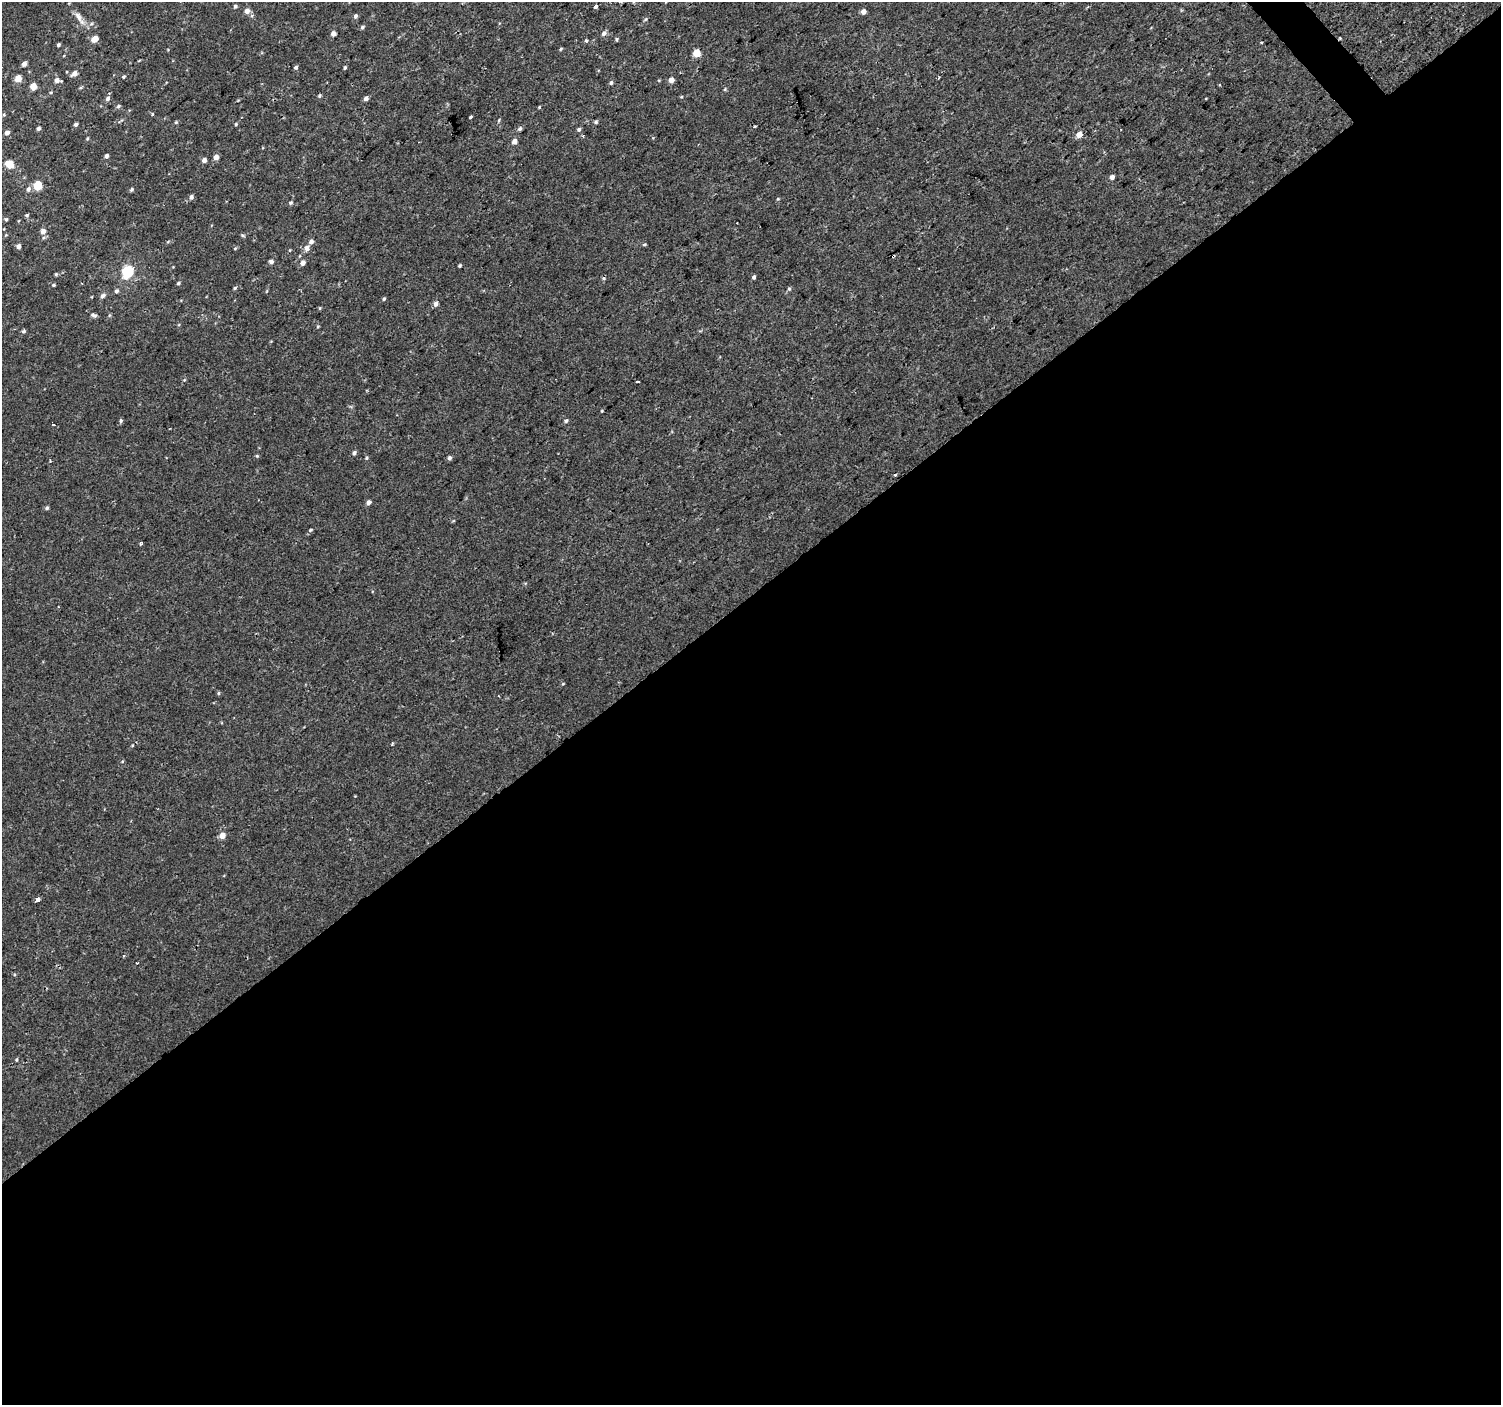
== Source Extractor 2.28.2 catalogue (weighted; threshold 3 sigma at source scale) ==
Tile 15 of 4 x 4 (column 3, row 4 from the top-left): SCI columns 3001-4499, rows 141-1543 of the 6003 x 5958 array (HDU 1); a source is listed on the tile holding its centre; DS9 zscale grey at full resolution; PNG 1503 x 1407 px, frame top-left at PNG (2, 2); no overlay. Shown black and unused: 58% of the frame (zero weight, under 2 of 3 exposures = <1% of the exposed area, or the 3 px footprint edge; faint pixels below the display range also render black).
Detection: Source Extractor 2.28.2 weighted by HDU 2 'WHT'; one run over the whole footprint, this tile lists its part. Background 2.98e-04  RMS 0.002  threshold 0.00922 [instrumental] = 3 sigma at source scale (4.5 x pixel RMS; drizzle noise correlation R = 1.50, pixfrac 1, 0.0396/0.0396 arcsec/px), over >= 5 px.
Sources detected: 108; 3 cosmic-ray / hot-pixel residue — not listed; the other 105 listed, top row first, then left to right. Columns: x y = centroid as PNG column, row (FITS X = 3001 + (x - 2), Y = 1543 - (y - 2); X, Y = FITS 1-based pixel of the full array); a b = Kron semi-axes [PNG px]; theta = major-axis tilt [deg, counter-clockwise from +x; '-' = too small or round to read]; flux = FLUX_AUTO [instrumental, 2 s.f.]
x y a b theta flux
235 6 4 4 - 0.4
595 6 4 3 - 1.7
247 11 5 5 - 1.2
863 12 5 4 - 1.1
78 16 15 7 -57 1.3
355 16 6 5 - 0.45
362 27 5 4 - 0.37
604 33 6 6 - 0.66
333 34 5 4 - 0.88
95 39 6 5 - 2.2
617 39 4 4 - 0.25
586 40 5 4 - 0.26
1261 42 3 2 - 0.22
58 45 4 3 - 0.31
561 49 4 3 - 0.23
697 53 5 5 - 4.5
24 64 5 4 - 0.77
296 67 5 4 - 0.36
345 67 4 3 - 0.32
74 73 5 4 - 1.2
124 77 5 4 - 0.25
18 78 5 4 - 3
57 80 6 5 - 0.87
671 80 5 4 - 1.4
611 83 4 4 - 0.4
1220 85 3 2 - 0.27
33 86 5 4 - 3.6
725 89 5 4 - 0.21
51 93 4 3 - 0.19
319 96 4 4 - 0.28
681 97 5 3 - 0.18
108 98 6 4 48 0.54
366 98 5 4 - 0.71
118 106 5 4 - 0.33
539 107 5 3 - 0.16
152 114 4 3 - 0.23
4 115 5 3 - 0.21
471 117 3 2 - 0.25
499 120 5 3 - 0.2
176 122 5 4 - 0.24
596 122 5 4 - 0.32
76 124 4 4 - 0.52
236 124 4 4 - 0.22
38 128 4 4 - 0.47
520 129 5 4 - 0.46
579 129 5 4 - 0.41
7 132 5 4 - 0.78
1079 135 6 5 - 1.6
514 141 4 4 - 1.4
106 156 4 4 - 0.56
216 157 5 4 - 1.1
204 160 4 4 - 1
9 164 5 5 - 4.9
1112 177 4 4 - 0.73
37 185 5 5 - 8.2
28 189 7 5 72 0.66
132 189 5 4 - 0.37
191 197 6 5 - 0.59
291 203 5 5 - 0.33
27 215 5 5 - 0.3
6 219 5 4 - 0.25
43 231 6 5 - 1.1
242 235 5 4 - 0.26
44 237 5 3 - 0.29
311 242 6 5 - 0.68
644 244 5 3 - 0.22
19 246 5 4 - 0.72
235 248 5 3 - 0.19
307 248 6 5 - 1
290 250 5 3 - 0.17
271 261 5 4 - 0.63
302 263 5 5 - 1
460 266 4 3 - 0.24
128 271 6 5 - 21
754 277 5 4 - 0.39
178 283 5 4 - 0.32
54 285 4 3 - 0.23
235 288 5 4 - 0.25
789 289 5 4 - 0.31
116 291 6 5 - 0.41
103 296 7 5 48 0.62
384 299 4 4 - 0.29
436 304 5 4 - 0.94
320 308 5 3 - 0.18
93 315 9 5 -14 0.46
24 331 5 4 - 0.33
637 381 3 3 - 0.62
602 411 4 3 - 0.17
121 421 5 5 - 0.34
566 421 5 4 - 0.34
53 424 3 3 - 0.56
354 453 5 5 - 0.46
257 456 5 4 - 0.21
367 458 4 4 - 0.24
449 458 5 4 - 0.49
895 475 4 3 - 0.19
368 502 5 4 - 0.84
47 508 5 5 - 0.32
310 530 6 4 28 0.32
218 693 3 3 - 0.65
392 743 5 3 - 0.2
222 836 5 5 - 1.5
38 900 4 4 - 6.5
123 956 4 2 - 0.21
16 1060 5 3 - 0.21